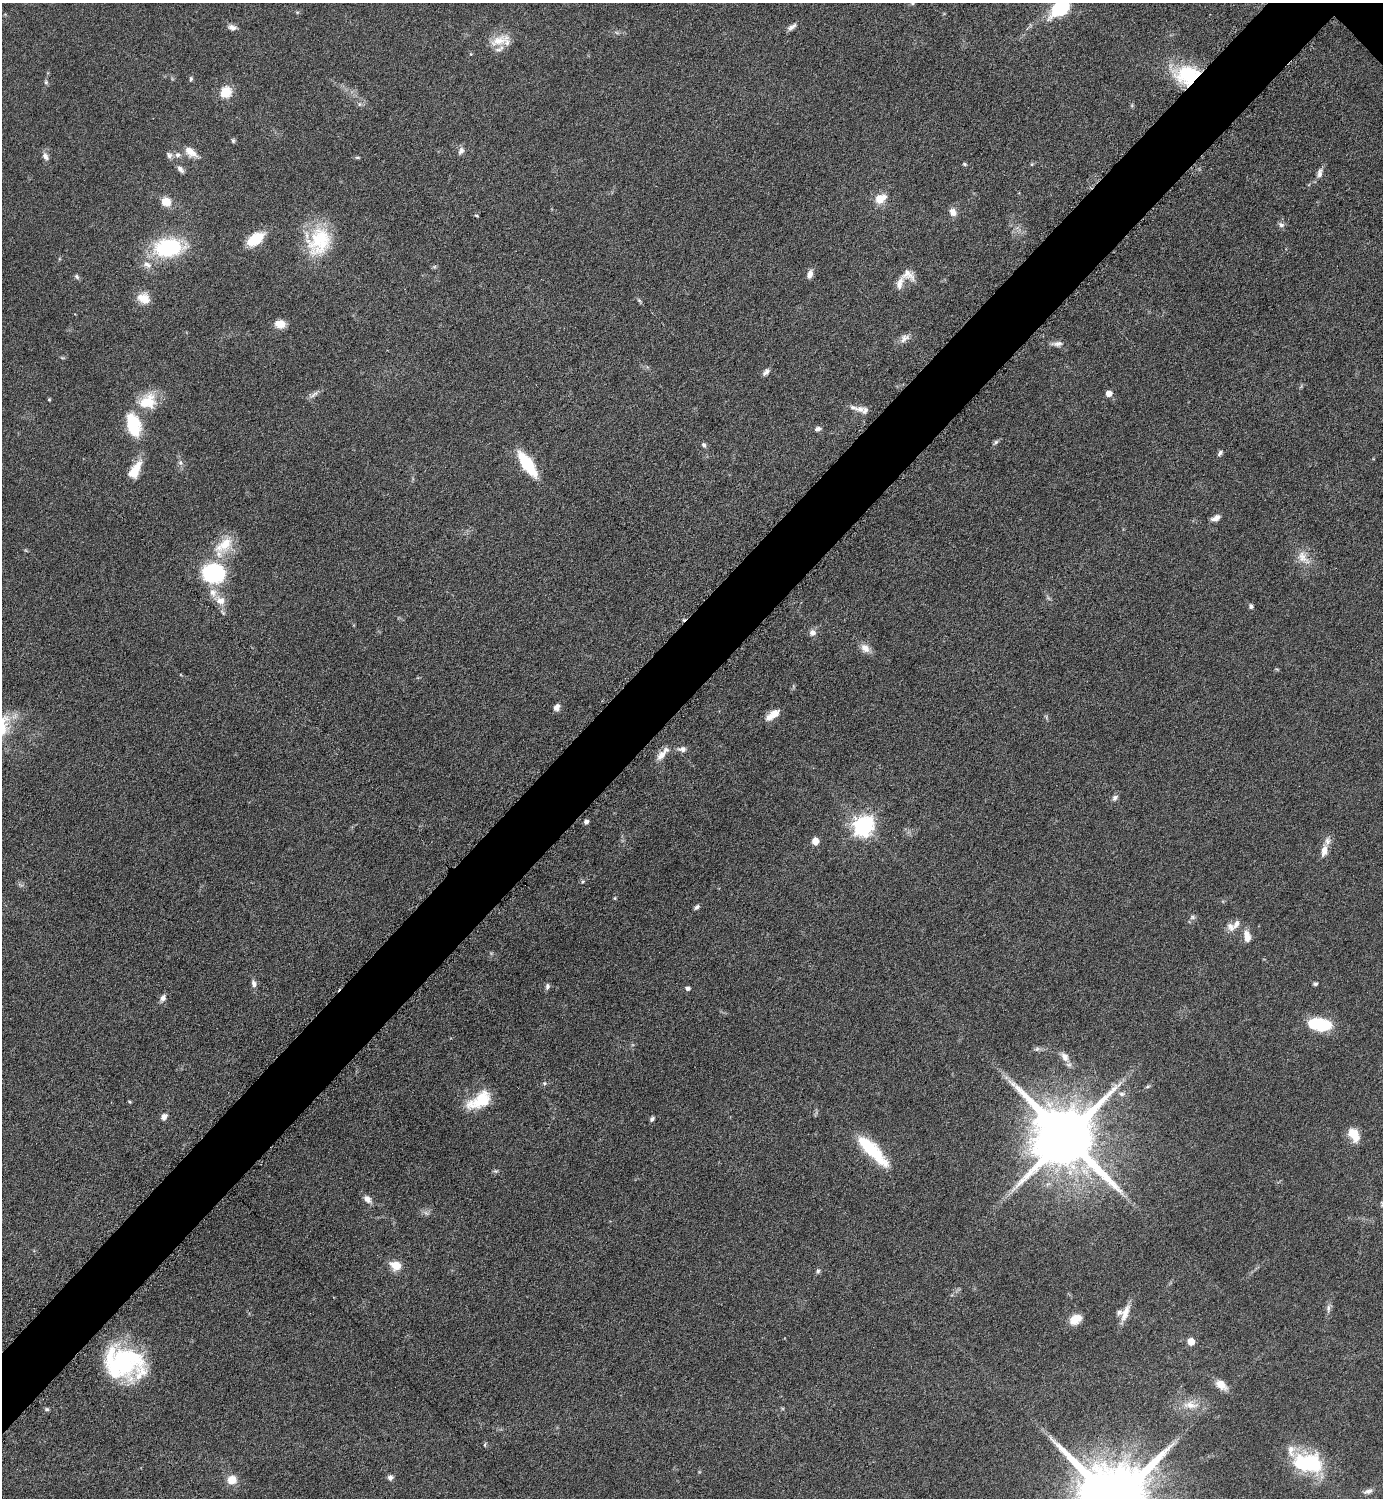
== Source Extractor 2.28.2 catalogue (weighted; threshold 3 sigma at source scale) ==
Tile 7 of 4 x 4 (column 3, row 2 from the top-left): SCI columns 3072-4452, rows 2999-4494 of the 6002 x 6002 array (HDU 1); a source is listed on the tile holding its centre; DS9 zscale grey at full resolution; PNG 1385 x 1500 px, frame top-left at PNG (2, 3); no overlay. Shown black and unused: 5% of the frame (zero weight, under 6 of 12 exposures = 1% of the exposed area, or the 3 px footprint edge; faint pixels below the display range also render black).
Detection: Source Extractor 2.28.2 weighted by HDU 2 'WHT'; one run over the whole footprint, this tile lists its part. Background 0.087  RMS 0.0038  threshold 0.0156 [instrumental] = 3 sigma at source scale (4.09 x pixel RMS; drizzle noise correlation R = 1.36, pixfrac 0.8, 0.05/0.05 arcsec/px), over >= 5 px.
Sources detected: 124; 3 inside a brighter object's white glare — not listed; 11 inside a brighter listed object's ellipse — not listed separately; the other 110 listed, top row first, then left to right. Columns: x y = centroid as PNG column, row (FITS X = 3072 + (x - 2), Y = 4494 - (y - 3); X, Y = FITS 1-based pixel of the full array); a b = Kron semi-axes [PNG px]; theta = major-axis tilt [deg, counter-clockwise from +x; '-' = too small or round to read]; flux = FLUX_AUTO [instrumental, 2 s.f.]
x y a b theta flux
913 3 6 5 - 0.55
1062 8 20 14 54 19
232 27 11 7 -13 1.5
792 27 13 5 34 1.4
499 41 30 12 21 6.1
1187 75 32 22 -8 22
191 79 7 4 69 0.56
46 82 6 5 - 0.64
225 92 6 5 - 27
233 141 7 4 -64 0.57
461 151 10 7 57 1.5
190 152 17 9 -36 3.7
169 155 9 7 -64 1.1
177 155 7 7 - 1.3
45 157 10 7 -54 1.6
357 157 7 3 0 0.49
965 164 6 4 -22 0.49
1032 164 5 3 - 0.39
180 169 10 5 -47 1.3
1320 173 14 7 81 1.7
880 198 16 10 30 4.9
166 202 10 9 - 4.5
953 212 9 8 - 2.5
476 216 5 3 - 0.4
1281 225 9 6 -28 1.1
255 239 20 11 35 9.2
319 241 37 31 69 21
168 247 28 18 7 30
147 264 13 8 -30 2.3
810 274 10 6 73 2
908 275 18 12 -31 3.3
77 276 8 5 -50 0.73
144 298 16 13 -28 4.7
280 324 8 7 - 5.8
905 338 14 9 39 2.2
1057 344 15 7 6 1.7
766 372 10 5 50 1.2
314 394 16 5 37 1.4
1109 394 5 5 - 3.4
49 399 4 4 - 0.38
147 401 24 19 30 10
860 409 16 8 -7 3
134 425 29 16 -76 16
818 429 8 6 24 1.2
996 442 7 5 45 0.71
704 445 7 5 -62 0.82
1220 453 8 5 66 0.79
180 462 8 6 -54 1
527 464 21 8 -56 22
137 468 22 10 63 5.6
1216 518 11 5 24 2.1
224 545 30 16 37 9.8
1303 557 23 12 -48 4.9
213 573 17 15 -5 48
220 600 13 11 -24 3.5
1251 606 6 5 - 0.84
812 633 9 8 - 1.7
865 648 13 10 -44 2.7
557 707 7 6 - 2
775 714 13 9 35 3.7
682 749 12 7 1 1.6
661 755 16 8 52 3.5
1115 798 8 6 50 1.1
586 822 4 4 - 1.4
863 826 7 7 - 200
815 841 7 6 - 3.2
1324 851 14 7 77 3.1
583 881 5 3 - 0.48
615 898 6 4 90 0.37
697 907 6 5 - 0.97
1192 917 8 6 -17 0.88
1231 927 12 9 -65 2.3
1247 936 15 8 -78 3.4
254 983 10 6 -76 1.4
1315 984 5 4 - 0.64
547 986 9 6 79 1
688 988 5 4 - 1.1
163 998 9 7 52 1.7
1319 1024 25 13 -11 16
1037 1049 7 6 - 0.82
1065 1057 14 9 -59 2.7
1147 1087 7 3 19 0.55
1122 1094 9 6 -9 1.1
480 1100 30 15 30 12
129 1102 5 3 - 0.37
164 1117 7 6 - 2.1
652 1119 6 4 47 0.8
1354 1134 15 10 -63 6.1
1066 1137 18 15 -42 4000
872 1150 41 11 -46 21
495 1171 7 5 -11 0.59
367 1199 11 7 -42 2.3
426 1213 7 4 -18 0.83
396 1266 11 8 -22 5.8
818 1271 6 5 - 0.68
1328 1308 11 6 84 1.4
1125 1313 25 8 69 4.2
1075 1319 16 10 33 4.7
1191 1342 5 5 - 7.1
124 1361 45 30 -33 42
1221 1385 15 9 -39 3.6
1191 1405 24 10 -7 5.6
47 1409 6 5 - 0.6
485 1445 7 3 82 0.45
1291 1451 20 10 -77 4
1310 1466 31 15 -10 16
390 1477 6 6 - 1.4
232 1480 9 8 - 5.2
1119 1483 20 14 21 130
1368 1491 14 6 15 1.5
Overlapping masked pixels (flux is a lower limit): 1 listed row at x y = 1187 75
Isophote crosses this tile's border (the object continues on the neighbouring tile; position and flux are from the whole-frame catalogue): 2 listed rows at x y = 913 3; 1062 8